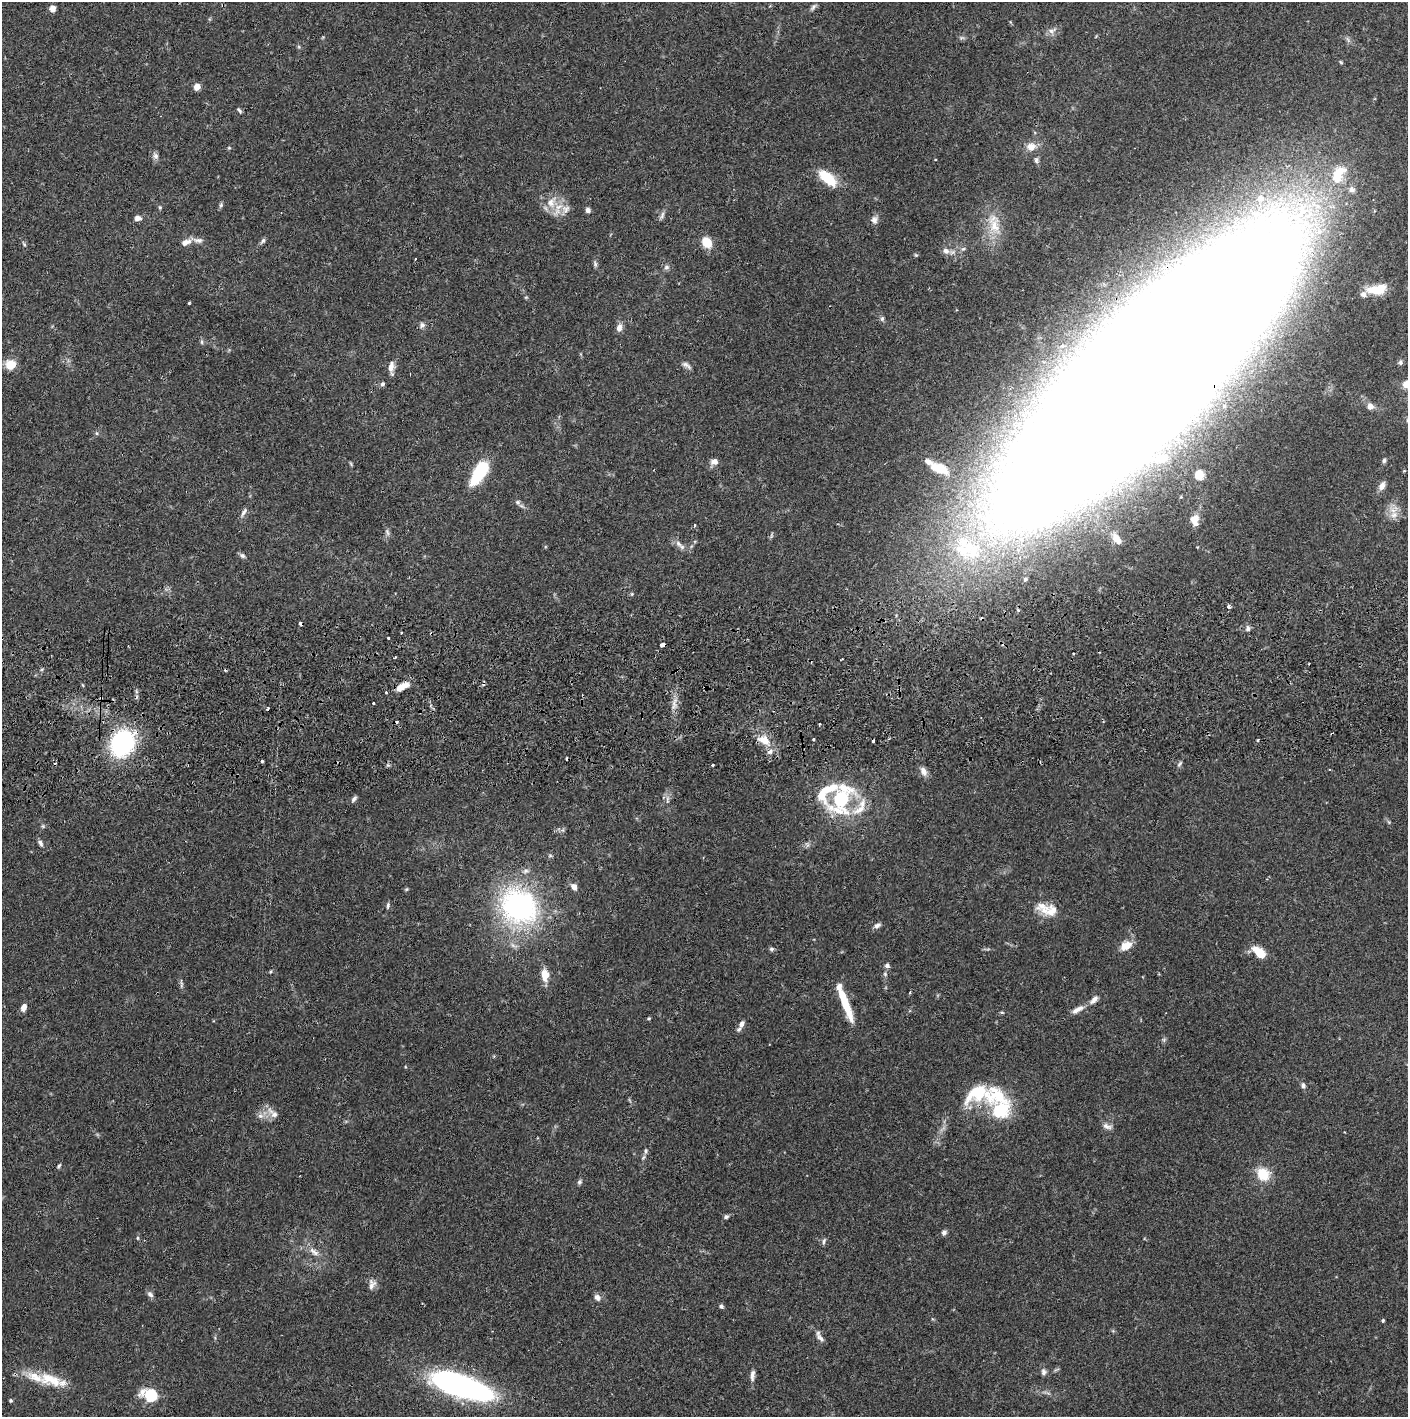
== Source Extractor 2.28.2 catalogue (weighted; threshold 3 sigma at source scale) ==
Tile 5 of 3 x 3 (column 2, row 2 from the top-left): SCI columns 1410-2815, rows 1472-2886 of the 4228 x 4359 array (HDU 1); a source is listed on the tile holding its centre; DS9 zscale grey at full resolution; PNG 1410 x 1419 px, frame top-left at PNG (2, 2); no overlay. Shown black and unused: <1% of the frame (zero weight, under 2 of 3 exposures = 3% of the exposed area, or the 3 px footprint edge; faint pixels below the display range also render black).
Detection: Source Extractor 2.28.2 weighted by HDU 2 'WHT'; one run over the whole footprint, this tile lists its part. Background 0.0678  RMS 0.0048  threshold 0.0218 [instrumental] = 3 sigma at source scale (4.5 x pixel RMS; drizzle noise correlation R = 1.50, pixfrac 1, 0.05/0.05 arcsec/px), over >= 5 px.
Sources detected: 165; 1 inside a brighter object's white glare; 7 cosmic-ray / hot-pixel residue — not listed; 15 inside a brighter listed object's ellipse — not listed separately; the other 142 listed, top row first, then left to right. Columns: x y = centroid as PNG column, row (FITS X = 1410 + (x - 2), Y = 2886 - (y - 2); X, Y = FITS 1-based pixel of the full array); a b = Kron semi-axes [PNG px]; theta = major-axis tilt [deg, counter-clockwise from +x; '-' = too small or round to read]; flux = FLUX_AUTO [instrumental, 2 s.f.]
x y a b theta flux
813 7 11 5 53 1.2
52 8 6 6 - 3.4
1052 31 13 7 29 2.5
962 38 7 4 -17 0.86
197 87 5 5 - 5.8
239 110 9 4 -52 0.9
1031 147 13 11 7 4.4
229 148 5 4 - 0.56
155 156 10 7 -69 1.8
1036 160 8 6 -82 1.3
1339 172 23 18 30 14
827 178 21 13 -38 14
1352 190 10 9 - 2.7
1261 198 12 11 - 5.5
551 202 18 13 67 7.4
221 205 7 5 70 0.91
160 207 6 4 -70 0.64
565 209 13 12 - 4.9
588 210 6 5 - 1.6
662 216 13 5 64 1.5
138 218 8 6 -2 2.2
874 220 11 8 89 2.3
994 226 28 15 -84 12
198 240 16 7 -6 2.4
263 241 10 5 52 1.1
186 242 12 7 23 3.5
707 242 12 9 -62 7.9
24 244 6 4 -72 0.68
963 249 7 5 41 1
946 251 11 8 -33 2.6
916 255 5 4 - 0.57
415 259 2 2 - 0.42
595 264 9 5 -75 1.1
666 267 8 7 - 1.4
1377 289 22 10 9 11
526 297 5 4 - 0.5
189 303 3 3 - 0.57
882 319 7 5 76 1.1
422 325 9 7 89 1.7
619 328 10 7 79 2.8
202 342 6 4 -89 0.77
1400 363 6 6 - 1.2
11 365 9 9 - 8.8
686 365 14 5 -34 1.7
391 367 14 7 77 3.4
1141 382 231 57 45 7800
382 384 6 5 - 1.1
1407 384 9 7 -11 6.3
1370 406 7 6 - 3
96 433 6 3 -71 0.6
1162 458 11 7 15 3.6
1384 461 7 5 86 0.97
714 462 9 7 1 2.8
351 464 6 4 -47 0.55
940 469 17 8 -21 12
479 472 23 9 60 37
1199 475 6 5 - 23
1382 486 12 7 61 2.8
1181 497 5 3 - 0.42
518 502 7 7 - 1.3
244 512 14 6 57 1.9
1394 515 12 10 27 4.4
1195 520 13 9 87 5.8
694 525 4 3 - 0.87
387 532 11 4 -74 1.3
1116 538 17 9 -55 6.9
678 543 11 6 -47 2.3
967 549 50 35 -32 60
242 555 9 5 -32 1.3
1025 579 6 5 - 0.99
632 594 5 4 - 0.57
1229 607 4 3 - 4.7
301 624 4 3 - 2.4
1248 628 8 5 -88 1.4
401 632 3 3 - 1.1
388 638 3 3 - 1.2
662 645 4 3 - 4.2
1074 654 3 2 - 0.48
395 657 3 2 - 0.45
402 686 15 6 30 6.3
386 692 3 2 - 1.4
101 698 3 3 - 0.5
373 703 3 2 - 0.72
268 708 3 2 - 1.1
819 724 3 3 - 0.96
813 739 3 3 - 1.7
764 740 18 11 -23 6.8
122 743 18 14 59 100
262 762 4 3 - 0.71
1180 764 8 4 49 0.9
712 765 3 3 - 2
924 772 12 8 -66 2.7
354 799 8 5 53 1.3
841 799 30 21 65 45
860 810 25 9 25 6.5
40 843 9 5 -62 1.5
574 887 8 6 -53 2.6
407 889 6 3 70 0.55
388 906 9 4 81 1
519 906 52 45 -36 92
1050 911 28 14 -11 8.6
877 925 9 6 22 1.5
1126 946 15 10 23 6
772 949 7 5 0 0.9
1259 952 16 9 -41 9.2
887 965 7 6 - 1.3
885 974 6 5 - 0.82
545 975 14 8 -86 6.5
181 984 9 3 85 0.96
845 1002 37 7 -70 17
24 1007 9 6 70 2.7
1078 1009 19 7 27 3.5
1002 1013 5 3 - 0.5
649 1018 5 3 - 0.5
741 1024 11 6 58 2.4
1164 1040 7 4 -72 0.82
1303 1085 7 6 - 1.5
997 1096 35 27 -2 27
273 1113 20 8 -42 4
260 1116 9 6 -1 2.1
1107 1126 14 7 -19 2.2
645 1151 9 5 77 1.3
59 1166 7 4 58 0.76
1263 1174 15 13 -49 11
579 1182 7 5 52 1
726 1217 6 5 - 1.1
944 1232 6 6 - 1.6
137 1238 5 3 - 0.53
824 1241 9 4 73 0.96
314 1252 17 7 -37 3.8
372 1284 14 10 79 2.8
150 1294 10 6 -45 1.6
597 1297 9 7 -49 2.1
721 1306 5 5 - 1
1383 1320 5 3 - 0.63
820 1338 14 6 -46 2
1043 1372 9 7 -79 1.6
752 1375 16 5 85 2.3
50 1380 36 16 -18 15
461 1386 55 17 -17 160
151 1395 7 6 - 64
11 1401 4 4 - 0.68
Overlapping masked pixels (flux is a lower limit): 6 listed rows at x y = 1141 382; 301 624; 662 645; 101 698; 122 743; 997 1096
Isophote crosses this tile's border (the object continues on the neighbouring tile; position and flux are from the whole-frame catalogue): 2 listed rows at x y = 1141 382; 1407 384